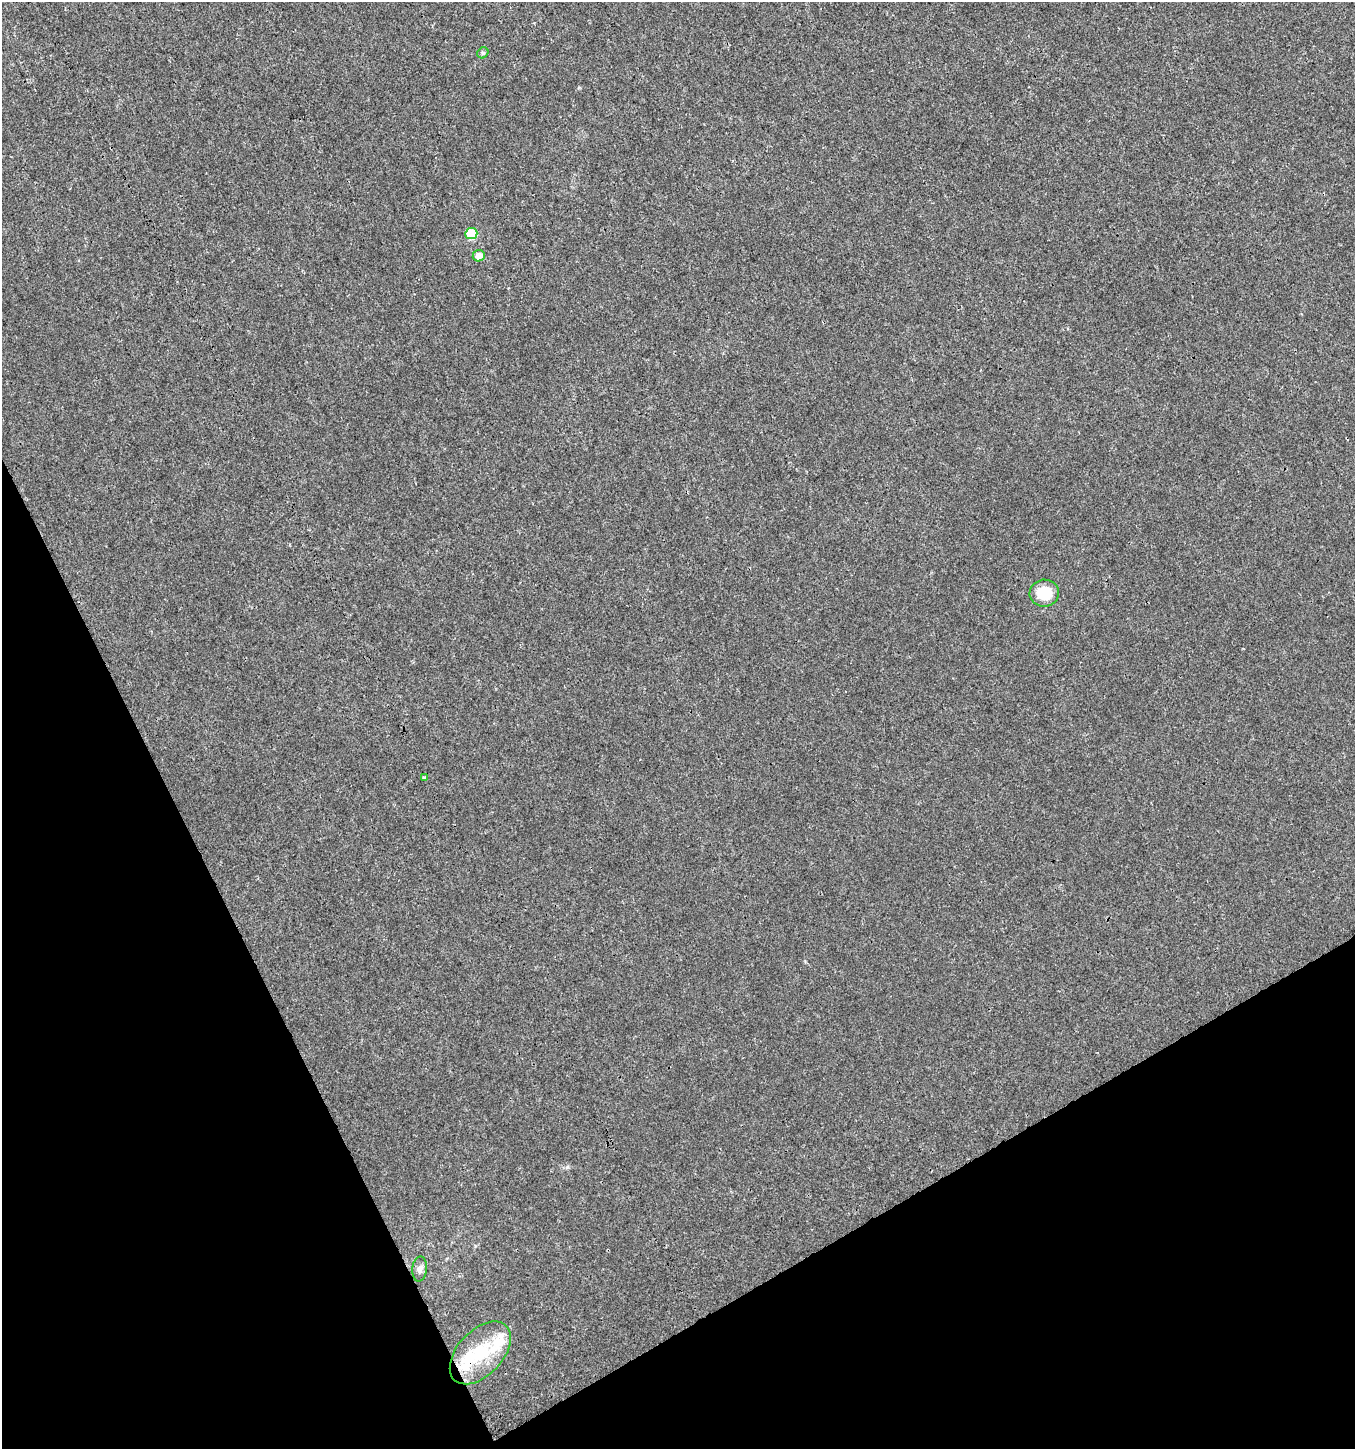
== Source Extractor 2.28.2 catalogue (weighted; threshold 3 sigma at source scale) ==
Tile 14 of 4 x 4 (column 2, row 4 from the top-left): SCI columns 1525-2877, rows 1-1447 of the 5687 x 5806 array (HDU 1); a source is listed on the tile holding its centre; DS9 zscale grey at full resolution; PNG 1357 x 1451 px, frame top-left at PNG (2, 2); each listed source drawn as its Kron ellipse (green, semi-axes under 4 px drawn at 4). Shown black and unused: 24% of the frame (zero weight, under 3 of 4 exposures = <1% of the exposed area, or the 3 px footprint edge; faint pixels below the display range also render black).
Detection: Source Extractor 2.28.2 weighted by HDU 2 'WHT'; one run over the whole footprint, this tile lists its part. Background -4.14e-04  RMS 0.0016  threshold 0.00731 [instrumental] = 3 sigma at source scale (4.5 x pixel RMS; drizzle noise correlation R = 1.50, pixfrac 1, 0.0396/0.0396 arcsec/px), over >= 5 px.
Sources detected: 10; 1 inside a brighter object's white glare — neither listed nor drawn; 2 inside a brighter listed object's ellipse — not listed separately; the other 7 listed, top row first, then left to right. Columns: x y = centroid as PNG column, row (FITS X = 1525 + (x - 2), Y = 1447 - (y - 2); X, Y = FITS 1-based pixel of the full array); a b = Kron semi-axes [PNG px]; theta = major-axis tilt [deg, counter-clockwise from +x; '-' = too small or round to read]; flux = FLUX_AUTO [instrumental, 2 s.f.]
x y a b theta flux
483 53 6 5 - 0.24
471 234 6 5 - 5.9
479 256 6 5 - 1.2
1044 593 15 13 8 4
424 777 3 3 - 0.77
420 1269 12 7 83 0.7
480 1353 37 22 47 8.4